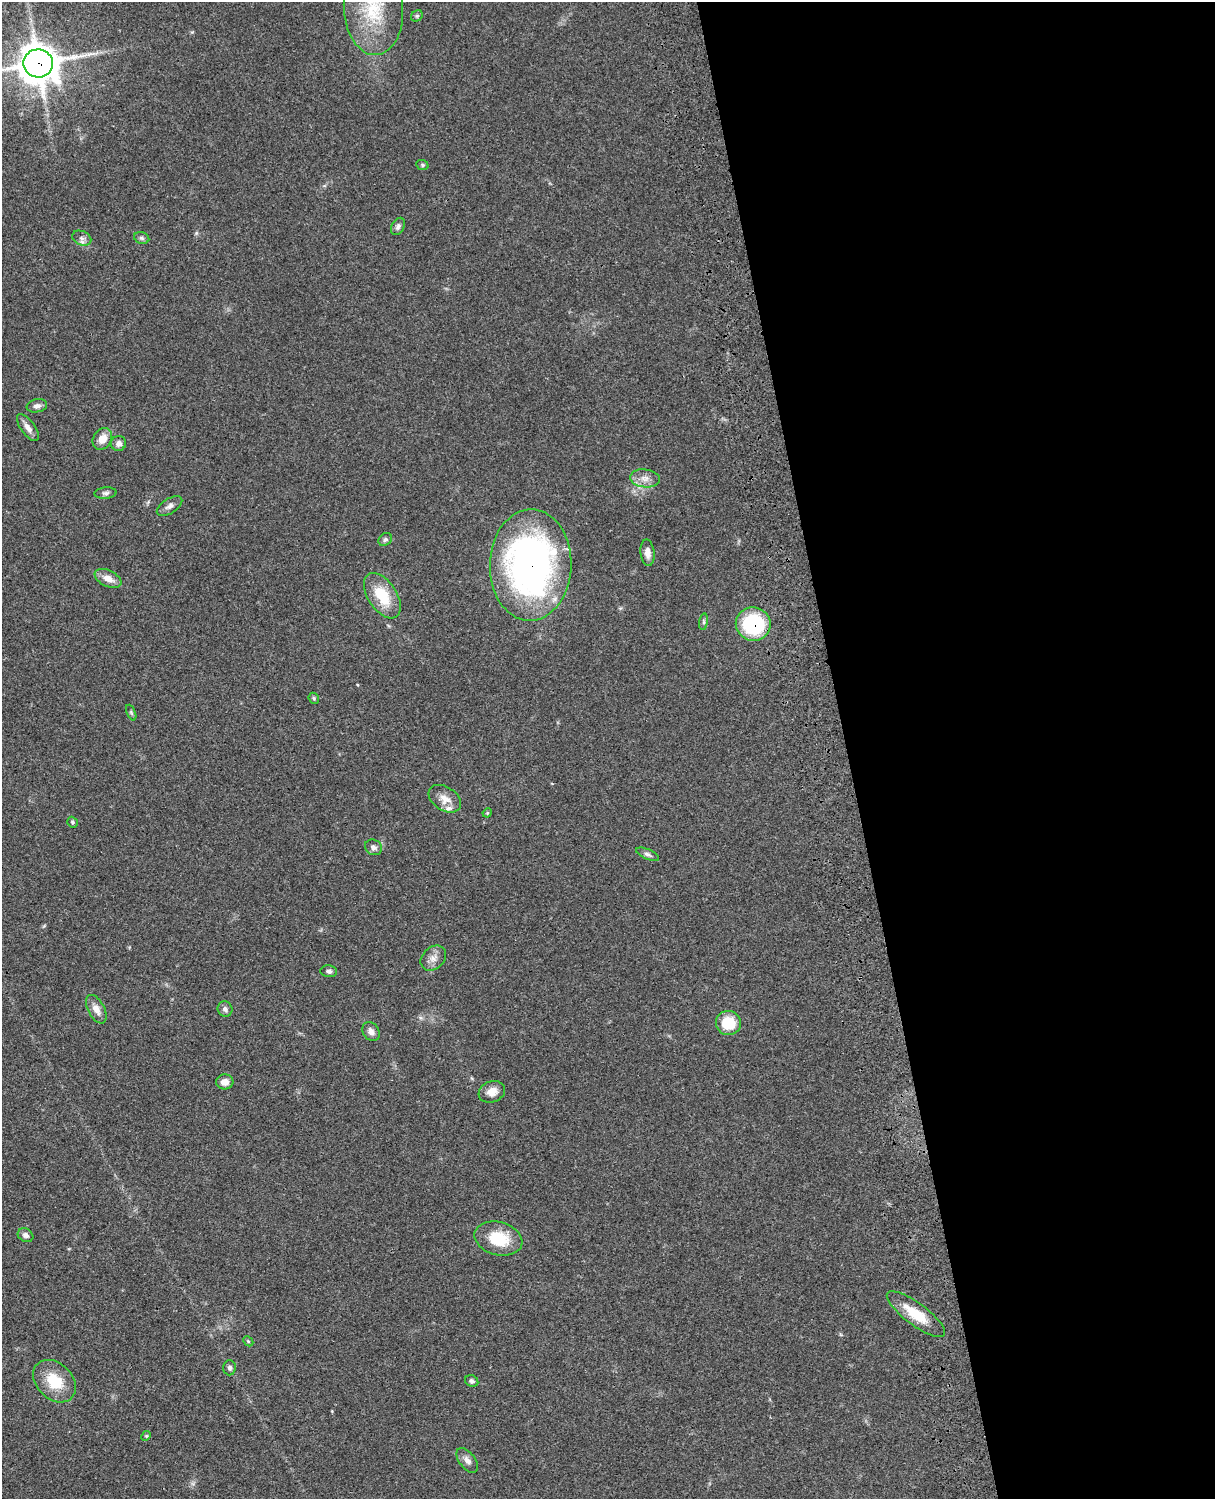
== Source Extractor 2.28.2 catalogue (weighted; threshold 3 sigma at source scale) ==
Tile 8 of 4 x 3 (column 4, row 2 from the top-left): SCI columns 3760-4972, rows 1771-3267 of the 5089 x 4924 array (HDU 1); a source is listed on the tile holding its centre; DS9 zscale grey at full resolution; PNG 1217 x 1501 px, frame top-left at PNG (2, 2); each listed source drawn as its Kron ellipse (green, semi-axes under 4 px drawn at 4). Shown black and unused: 30% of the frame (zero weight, under 3 of 4 exposures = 6% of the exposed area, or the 3 px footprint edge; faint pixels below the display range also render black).
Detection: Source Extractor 2.28.2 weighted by HDU 2 'WHT'; one run over the whole footprint, this tile lists its part. Background 0.0864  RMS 0.0061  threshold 0.0274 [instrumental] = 3 sigma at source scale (4.5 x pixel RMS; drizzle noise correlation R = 1.50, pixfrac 1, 0.05/0.05 arcsec/px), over >= 5 px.
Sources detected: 46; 1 inside a brighter listed object's ellipse — not listed separately; the other 45 listed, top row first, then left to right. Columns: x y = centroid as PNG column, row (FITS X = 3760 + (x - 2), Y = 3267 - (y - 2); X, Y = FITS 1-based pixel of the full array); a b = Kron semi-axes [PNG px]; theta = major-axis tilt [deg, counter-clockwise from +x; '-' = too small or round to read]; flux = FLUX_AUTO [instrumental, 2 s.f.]
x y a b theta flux
373 8 47 29 -86 43
417 16 6 5 - 1.1
38 63 15 14 - 1400
422 165 6 5 - 0.91
398 226 9 6 62 1.9
82 238 10 7 -24 2.5
142 238 8 5 -18 1.5
37 406 10 6 9 2.3
28 428 16 6 -54 3.9
102 439 11 9 58 6.5
119 443 7 7 - 2.9
645 478 15 9 -6 5.1
105 493 11 5 4 1.9
170 506 14 7 32 2.9
385 539 7 5 38 1.3
647 553 13 7 -83 4
531 565 56 41 88 250
108 578 14 8 -26 5.8
382 596 25 14 -56 19
704 622 8 4 82 1.2
753 624 17 16 - 49
314 698 6 5 - 0.87
131 713 8 4 -67 1.1
445 799 18 11 -33 6.6
487 813 5 4 - 0.63
73 822 6 5 - 1
373 847 9 7 -30 2.5
647 854 12 5 -23 1.8
433 958 14 10 44 4.7
329 971 8 6 -5 1.6
96 1009 15 8 -62 5
225 1009 8 7 - 2.2
728 1023 12 12 - 17
371 1032 10 7 -56 3.2
225 1082 9 7 4 4.4
492 1092 13 10 20 5.6
25 1235 8 6 -29 2.3
498 1239 24 16 -15 21
916 1314 35 11 -37 16
248 1341 6 4 -45 0.84
230 1368 7 6 - 1.6
54 1381 24 18 -44 19
472 1381 7 5 -27 1.5
146 1436 5 4 - 0.64
467 1460 14 8 -53 3.3
Overlapping masked pixels (flux is a lower limit): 3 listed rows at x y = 38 63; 531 565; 753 624
Isophote crosses this tile's border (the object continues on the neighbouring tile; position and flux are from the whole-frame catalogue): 2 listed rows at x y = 373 8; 38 63